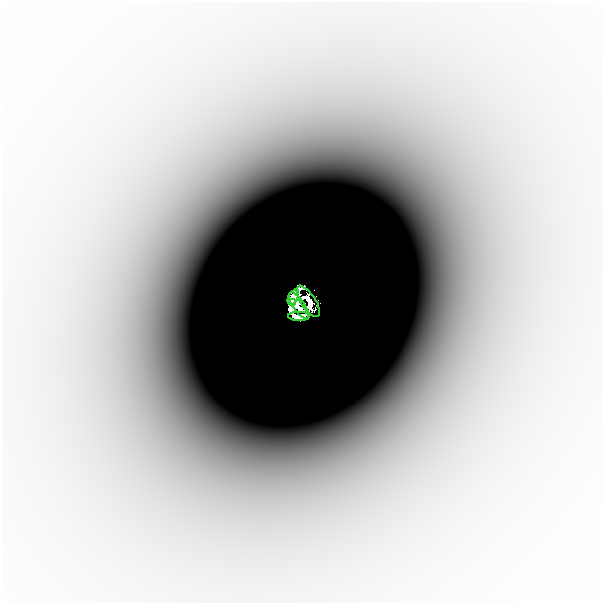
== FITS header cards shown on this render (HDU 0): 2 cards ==
NAXIS1  =                  601
NAXIS2  =                  601

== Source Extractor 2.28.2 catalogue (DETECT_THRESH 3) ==
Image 601 x 601 px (HDU 0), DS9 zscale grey, 1 PNG px = 1 image px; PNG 605 x 605 px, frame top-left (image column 1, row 601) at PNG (2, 2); each listed source drawn as its Kron ellipse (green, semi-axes under 4 px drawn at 4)
Background -7.72e-06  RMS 2.3e-06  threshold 6.91e-06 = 3 sigma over >= 5 px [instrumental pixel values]
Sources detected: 6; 1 with non-positive FLUX_AUTO (blend fragments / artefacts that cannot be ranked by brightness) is neither listed nor drawn; the other 5 listed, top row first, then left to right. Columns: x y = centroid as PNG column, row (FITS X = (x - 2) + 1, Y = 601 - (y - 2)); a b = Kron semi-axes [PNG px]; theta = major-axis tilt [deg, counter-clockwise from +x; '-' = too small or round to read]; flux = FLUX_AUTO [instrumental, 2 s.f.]
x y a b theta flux
293 297 8 4 63 0.93
308 301 18 7 -57 0.62
292 303 4 4 - 0.29
299 306 15 6 -55 0.97
299 316 11 4 -1 0.18
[1 non-positive-flux detection neither listed nor drawn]